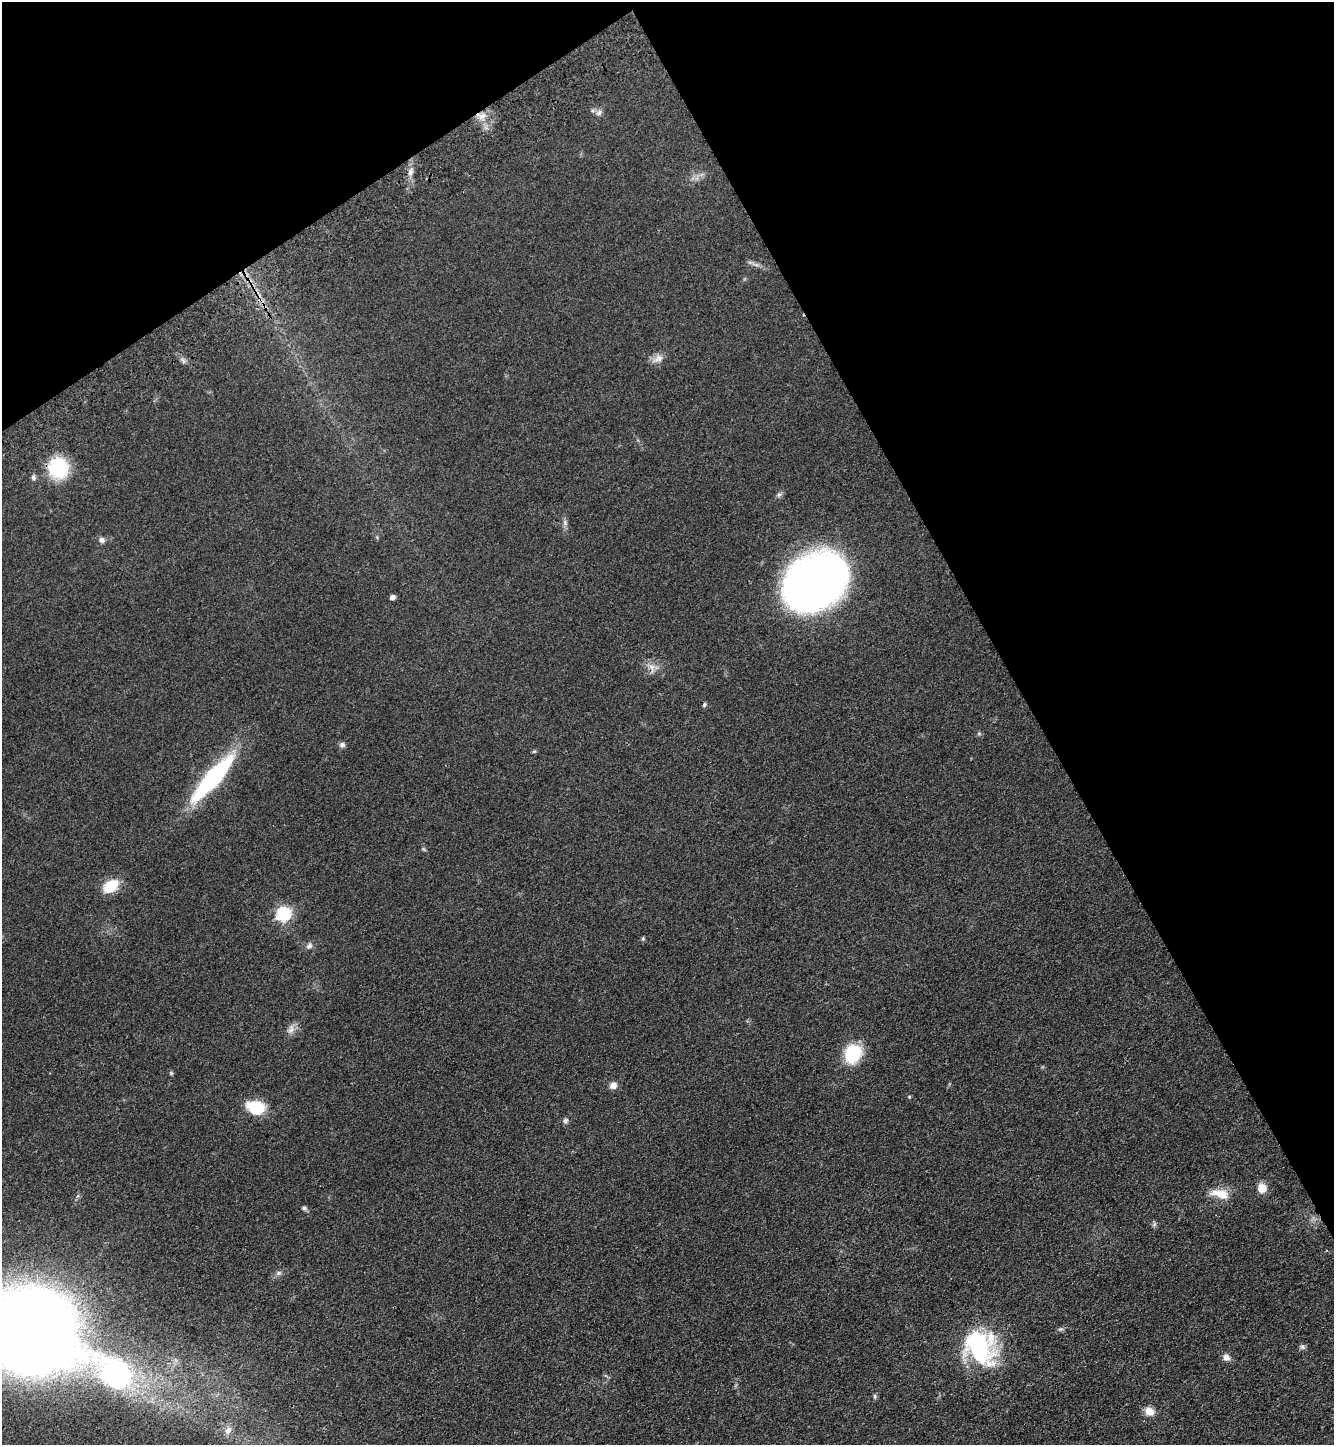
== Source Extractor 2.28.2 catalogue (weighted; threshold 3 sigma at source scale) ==
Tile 3 of 4 x 4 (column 3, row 1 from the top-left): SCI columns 3028-4359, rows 4434-5876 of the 5920 x 5981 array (HDU 1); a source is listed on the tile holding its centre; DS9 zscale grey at full resolution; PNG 1336 x 1447 px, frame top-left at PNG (2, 2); no overlay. Shown black and unused: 30% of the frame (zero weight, under 3 of 4 exposures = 6% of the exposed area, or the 3 px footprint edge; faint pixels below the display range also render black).
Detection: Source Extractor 2.28.2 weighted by HDU 2 'WHT'; one run over the whole footprint, this tile lists its part. Background 0.0839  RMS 0.0066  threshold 0.0297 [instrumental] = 3 sigma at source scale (4.5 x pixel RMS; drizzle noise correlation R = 1.50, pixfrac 1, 0.05/0.05 arcsec/px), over >= 5 px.
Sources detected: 41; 1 inside a brighter listed object's ellipse — not listed separately; the other 40 listed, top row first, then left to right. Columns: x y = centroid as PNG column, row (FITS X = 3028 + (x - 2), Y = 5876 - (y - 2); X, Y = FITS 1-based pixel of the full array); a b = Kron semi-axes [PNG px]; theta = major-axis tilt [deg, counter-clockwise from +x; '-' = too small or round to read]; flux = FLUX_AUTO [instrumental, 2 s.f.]
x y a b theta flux
599 113 8 7 - 2.1
481 116 12 9 -7 5.3
410 172 12 6 79 3.4
756 265 7 4 -1 1.6
658 359 17 9 28 4.6
58 468 21 20 - 36
33 478 8 6 -69 1.6
565 523 8 6 90 1.9
102 540 8 7 - 2.2
815 582 55 39 36 490
392 597 5 4 - 3
652 668 15 6 -77 3.6
704 705 6 4 73 0.98
979 734 6 4 -1 0.92
342 745 7 7 - 2
534 751 6 4 2 0.73
213 778 51 12 48 94
111 886 15 10 35 20
283 914 7 6 - 120
643 939 5 4 - 0.85
309 946 9 6 30 2.1
291 1029 14 8 69 3.6
853 1053 20 17 65 28
171 1073 5 5 - 0.91
613 1085 8 7 - 4.1
909 1097 5 3 - 0.6
256 1107 16 12 -12 27
565 1120 7 6 - 1.6
1262 1188 10 9 - 7.7
1220 1194 27 11 -14 11
304 1208 7 5 -32 1.3
279 1273 7 5 20 1.6
30 1331 76 60 -20 1200
978 1347 46 29 -55 68
1302 1347 8 5 -27 1.5
1226 1358 8 7 - 3.6
116 1373 21 18 -35 140
875 1396 6 5 - 1.1
1149 1411 12 9 -24 5.7
228 1430 11 8 58 4
Overlapping masked pixels (flux is a lower limit): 1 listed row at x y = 481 116
Isophote crosses this tile's border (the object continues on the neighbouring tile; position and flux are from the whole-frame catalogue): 1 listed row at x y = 30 1331